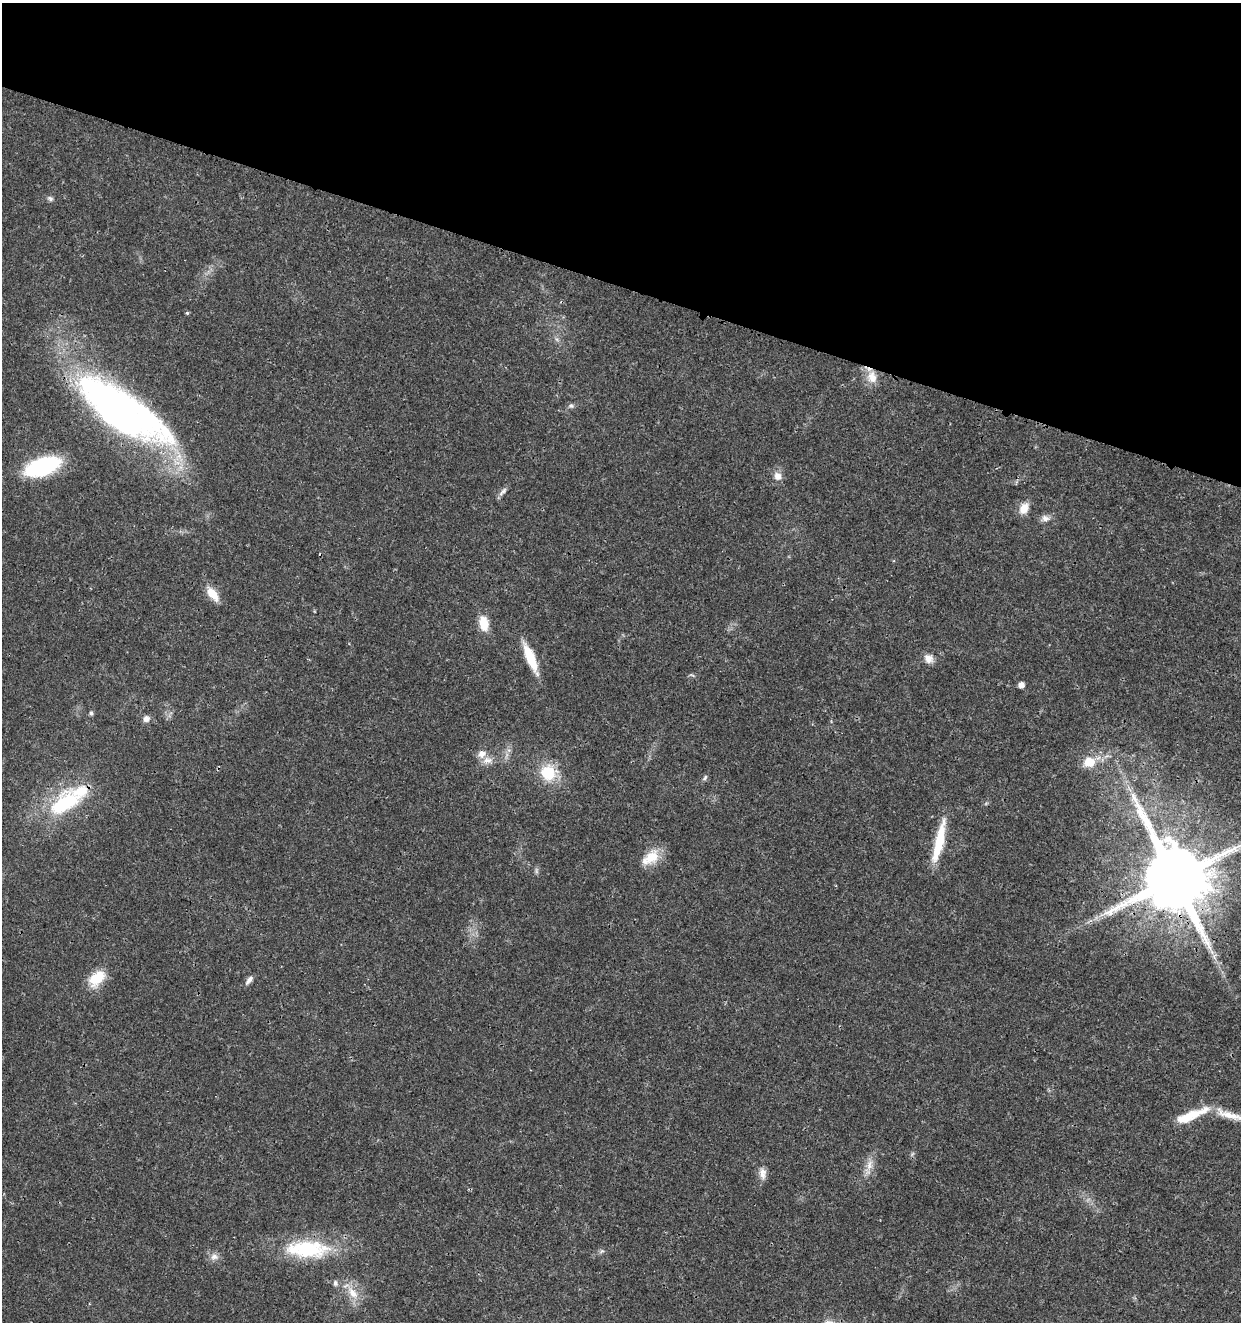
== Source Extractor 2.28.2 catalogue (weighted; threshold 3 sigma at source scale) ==
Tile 2 of 4 x 4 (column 2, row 1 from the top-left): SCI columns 1524-2762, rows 3966-5285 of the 5462 x 5297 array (HDU 1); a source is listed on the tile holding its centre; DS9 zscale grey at full resolution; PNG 1243 x 1324 px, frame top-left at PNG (2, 3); no overlay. Shown black and unused: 22% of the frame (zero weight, under 3 of 4 exposures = <1% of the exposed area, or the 3 px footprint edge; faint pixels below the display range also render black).
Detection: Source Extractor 2.28.2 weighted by HDU 2 'WHT'; one run over the whole footprint, this tile lists its part. Background 0.0181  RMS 0.002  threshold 0.00906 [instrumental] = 3 sigma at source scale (4.5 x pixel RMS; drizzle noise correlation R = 1.50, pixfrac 1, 0.0396/0.0396 arcsec/px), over >= 5 px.
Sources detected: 47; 1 too faint to see at this stretch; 1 inside a brighter object's white glare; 1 cosmic-ray / hot-pixel residue — not listed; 4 inside a brighter listed object's ellipse — not listed separately; the other 40 listed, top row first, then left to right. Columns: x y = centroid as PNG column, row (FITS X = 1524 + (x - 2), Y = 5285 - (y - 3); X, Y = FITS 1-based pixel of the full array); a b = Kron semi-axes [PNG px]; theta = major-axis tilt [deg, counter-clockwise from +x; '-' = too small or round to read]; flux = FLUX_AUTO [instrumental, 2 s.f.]
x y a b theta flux
50 198 8 6 -28 0.53
187 313 4 4 - 0.28
556 339 7 4 -70 0.42
872 377 18 13 -73 2.9
571 406 8 7 - 0.54
118 411 108 37 -32 100
42 466 32 15 18 22
778 476 10 9 - 1.5
503 492 15 5 43 0.8
1024 508 14 10 64 2.4
1045 518 11 9 0 1.1
212 594 19 9 -51 3.2
484 623 18 11 -78 3.4
530 658 34 9 -68 5.9
928 659 12 10 -45 1.6
692 675 9 3 -19 0.33
1021 685 5 5 - 1.4
91 713 6 5 - 0.42
146 719 8 8 - 1.1
487 760 14 10 4 1.7
1089 762 16 13 13 3.9
548 773 18 17 - 7.1
705 778 8 5 54 0.44
64 803 45 24 33 17
939 841 50 9 77 7.7
651 857 23 16 53 4.3
1175 878 20 17 -55 2500
1212 952 7 5 -48 0.67
97 978 25 15 45 4.8
249 980 14 6 50 0.9
1230 1115 44 9 -17 4
1187 1118 29 13 21 4.9
912 1154 7 4 71 0.34
869 1165 17 9 78 2
762 1173 16 9 -86 1.5
307 1249 57 21 -1 16
602 1251 7 4 32 0.38
214 1257 11 9 6 1.2
335 1283 9 6 -83 0.58
352 1293 21 10 -53 3.2
Overlapping masked pixels (flux is a lower limit): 3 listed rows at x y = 872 377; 118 411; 1175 878
Isophote crosses this tile's border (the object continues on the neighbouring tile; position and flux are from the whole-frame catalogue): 2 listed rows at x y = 1175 878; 1230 1115